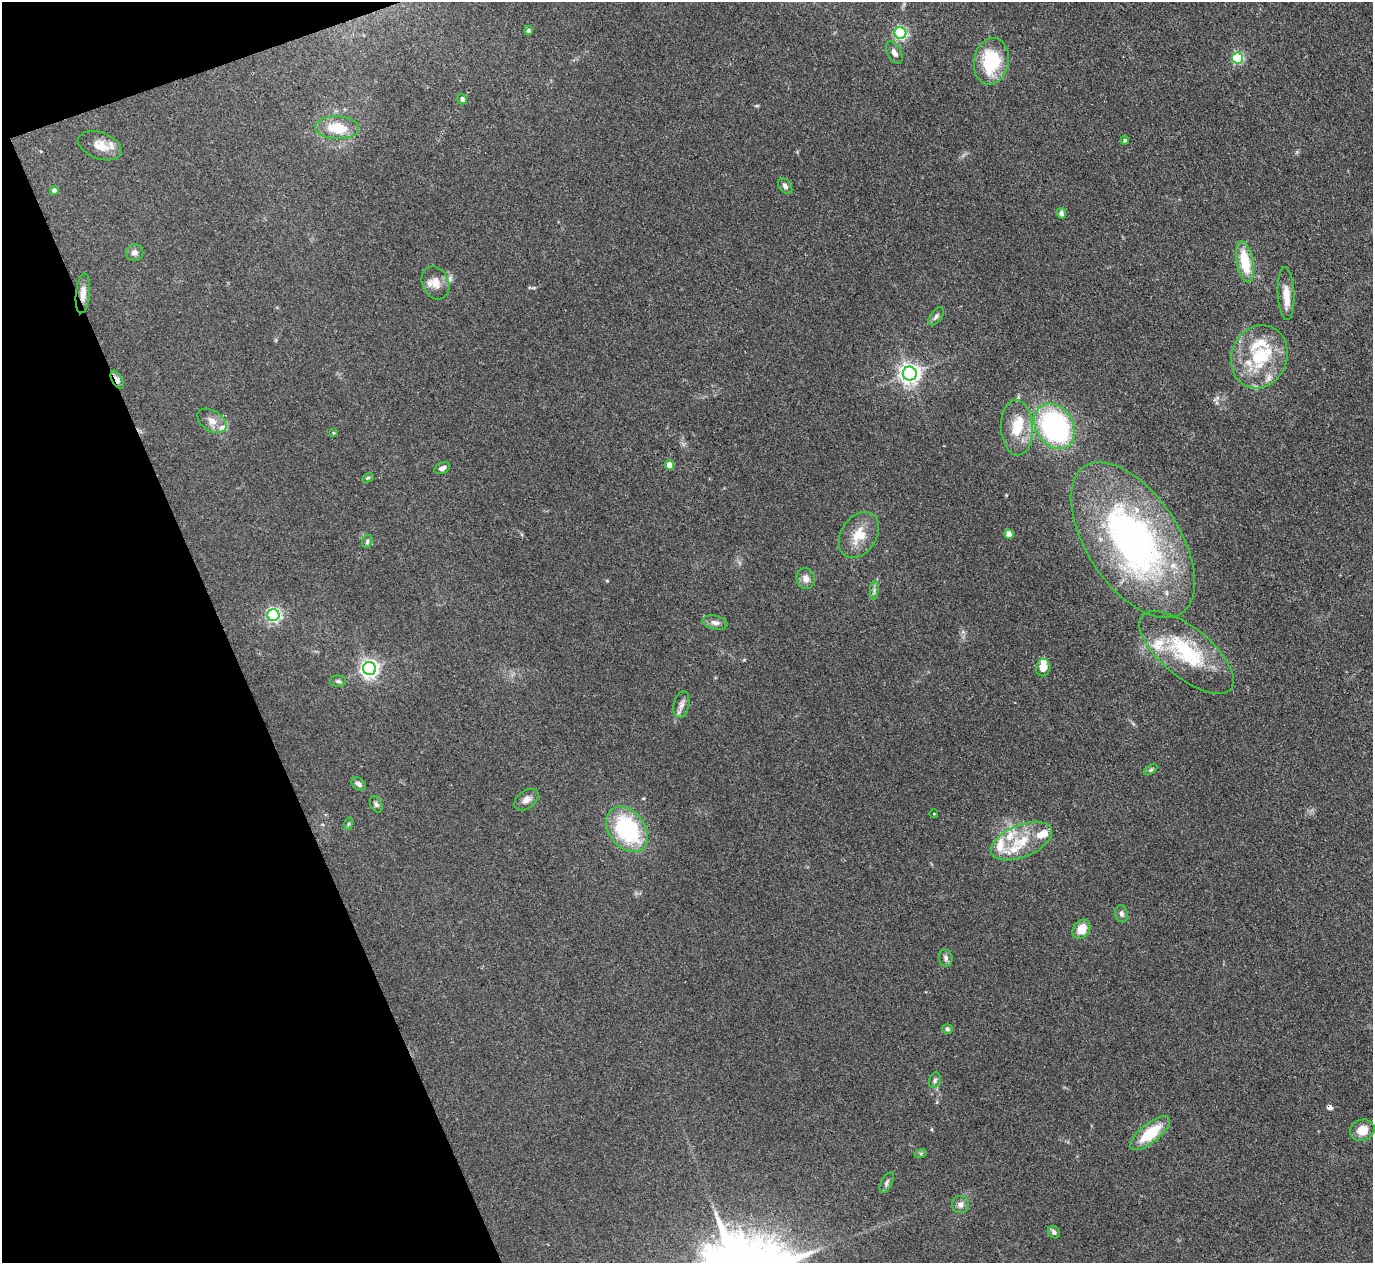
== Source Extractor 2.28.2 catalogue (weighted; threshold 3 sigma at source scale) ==
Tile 5 of 4 x 4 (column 1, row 2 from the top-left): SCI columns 3-1373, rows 2802-4062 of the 5489 x 5476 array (HDU 1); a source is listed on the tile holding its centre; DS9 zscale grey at full resolution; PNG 1375 x 1265 px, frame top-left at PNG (2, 2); each listed source drawn as its Kron ellipse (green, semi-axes under 4 px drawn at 4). Shown black and unused: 18% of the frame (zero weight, under 3 of 4 exposures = <1% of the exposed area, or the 3 px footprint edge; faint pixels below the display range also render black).
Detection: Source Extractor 2.28.2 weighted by HDU 2 'WHT'; one run over the whole footprint, this tile lists its part. Background 0.114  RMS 0.0067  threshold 0.03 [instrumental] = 3 sigma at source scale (4.5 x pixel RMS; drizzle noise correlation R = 1.50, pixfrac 1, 0.05/0.05 arcsec/px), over >= 5 px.
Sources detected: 75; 1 cosmic-ray / hot-pixel residue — neither listed nor drawn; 14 inside a brighter listed object's ellipse — not listed separately; the other 60 listed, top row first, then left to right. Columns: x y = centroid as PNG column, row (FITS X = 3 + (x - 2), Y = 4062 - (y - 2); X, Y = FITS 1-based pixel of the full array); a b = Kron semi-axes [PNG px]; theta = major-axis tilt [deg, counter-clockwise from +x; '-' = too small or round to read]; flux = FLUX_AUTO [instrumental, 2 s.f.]
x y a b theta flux
529 30 4 4 - 1.5
900 33 6 5 - 110
894 53 12 7 -62 2.7
1238 58 5 5 - 64
991 61 23 17 79 38
462 99 5 4 - 2.2
337 128 22 11 -3 17
1125 140 4 4 - 0.82
100 146 23 13 -20 9.4
785 186 9 6 -49 2.1
54 190 4 4 - 2.8
1061 213 5 4 - 2.2
134 253 9 8 - 2.8
1245 262 21 8 -79 23
435 283 17 13 -65 7.7
83 293 20 7 84 5.6
1286 294 26 8 -87 9.2
936 316 10 5 51 1.9
1259 357 32 28 68 40
910 374 7 7 - 400
117 380 10 5 -61 4
212 421 16 10 -33 5.7
1055 426 24 18 -57 130
1017 428 28 16 -88 19
333 433 4 3 - 0.64
670 465 5 4 - 7.7
442 468 8 5 25 2.8
368 478 6 4 31 0.79
1009 534 5 4 - 8.1
859 535 25 17 57 15
1133 540 88 46 -57 240
367 541 7 5 71 1.3
806 579 10 9 - 4.1
874 590 9 3 85 1.7
273 615 6 6 - 150
715 623 12 7 -12 3.2
1187 652 58 24 -40 53
1043 668 8 7 - 5.9
369 669 6 6 - 300
338 681 8 5 -1 1.5
681 705 14 7 76 3.5
1150 770 8 4 31 1.1
358 784 8 5 -36 2
526 800 13 8 37 4
376 804 9 5 -66 1.6
934 814 4 3 - 0.46
348 824 6 4 71 0.93
627 829 25 18 -52 67
1022 841 32 16 22 22
1121 914 8 6 -76 2.2
1081 929 10 8 55 11
946 958 9 6 -83 2.3
947 1029 5 5 - 1.3
935 1080 8 5 70 1.7
1362 1130 12 10 21 9
1150 1133 24 9 39 24
921 1153 6 4 19 0.94
887 1183 11 5 61 2
960 1205 8 8 - 3.1
1054 1232 7 5 -49 1.8
Overlapping masked pixels (flux is a lower limit): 2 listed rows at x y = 83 293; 117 380